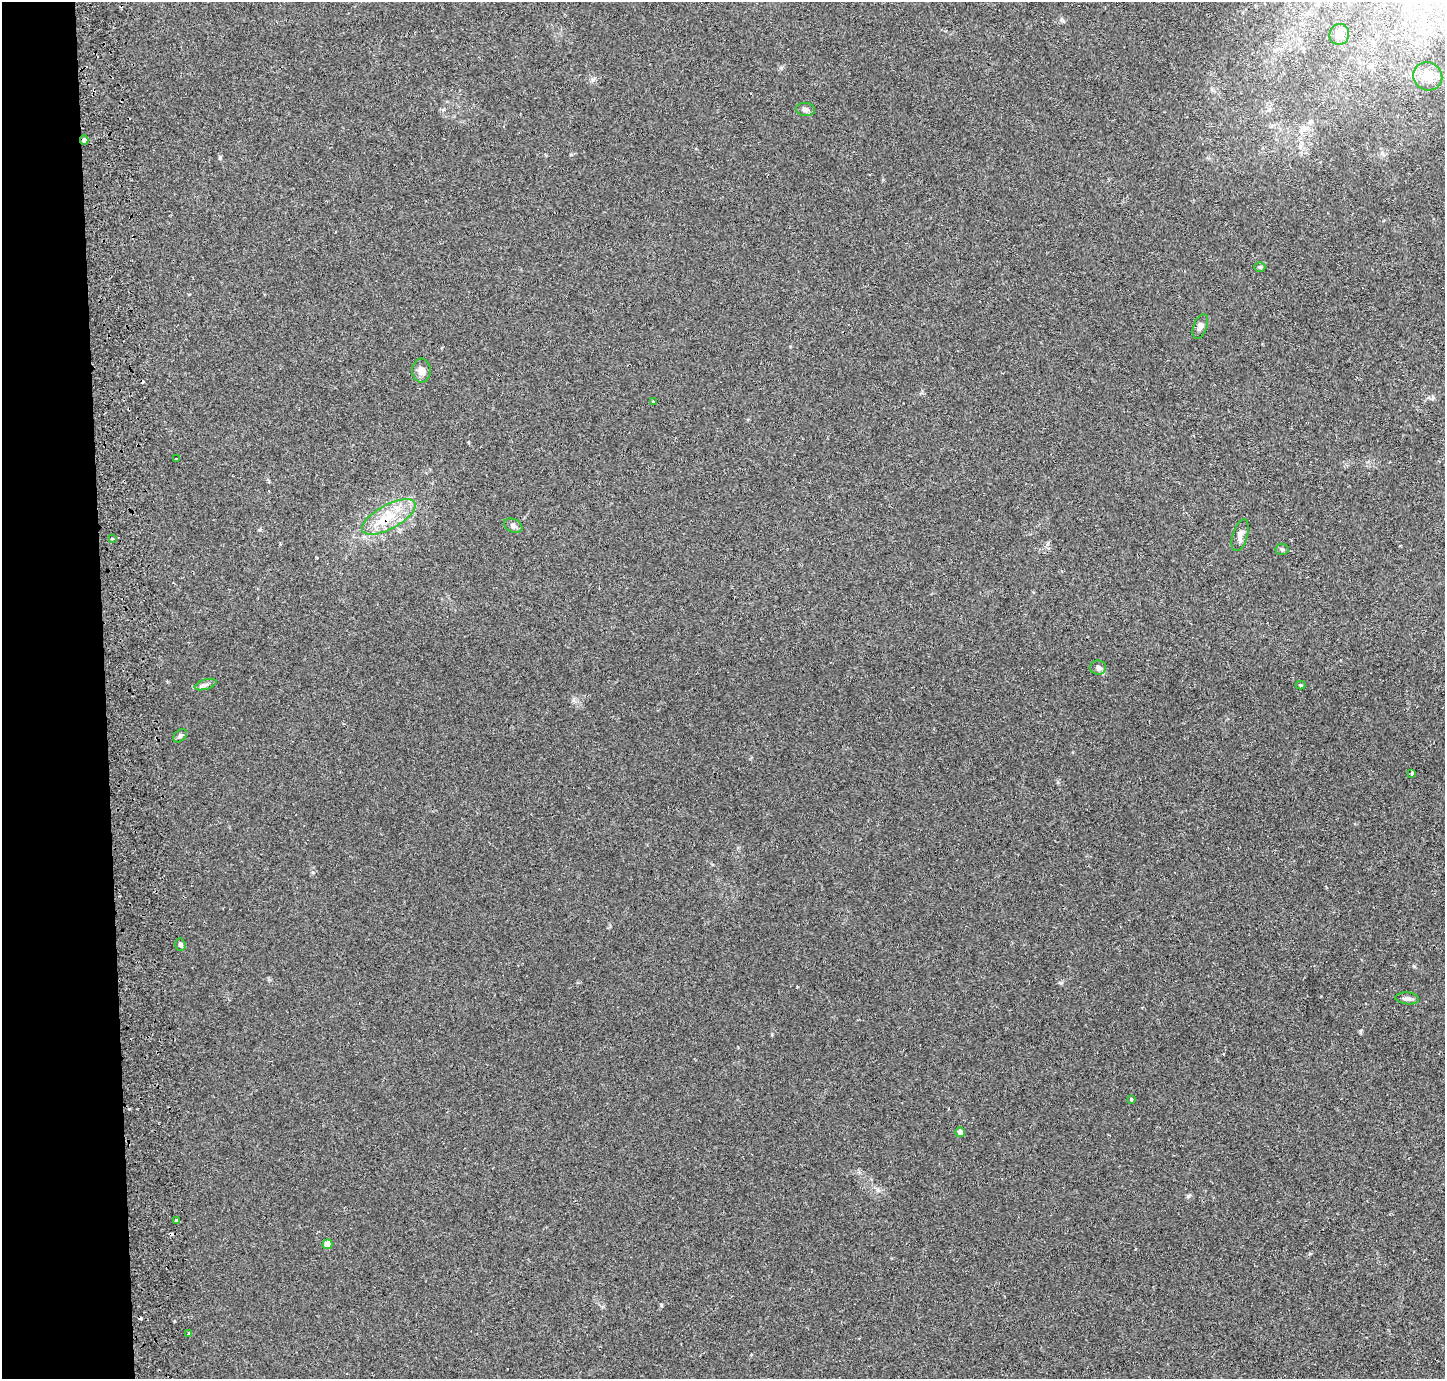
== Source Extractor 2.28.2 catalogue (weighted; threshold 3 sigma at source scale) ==
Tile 4 of 3 x 3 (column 1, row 2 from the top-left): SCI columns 57-1499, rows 1472-2848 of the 4443 x 4318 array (HDU 1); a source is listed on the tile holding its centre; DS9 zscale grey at full resolution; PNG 1447 x 1381 px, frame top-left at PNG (2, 2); each listed source drawn as its Kron ellipse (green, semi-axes under 4 px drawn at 4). Shown black and unused: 7% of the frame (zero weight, under 2 of 3 exposures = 3% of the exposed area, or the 3 px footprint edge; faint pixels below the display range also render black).
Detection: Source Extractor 2.28.2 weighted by HDU 2 'WHT'; one run over the whole footprint, this tile lists its part. Background 0.0196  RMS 0.0062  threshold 0.028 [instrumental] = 3 sigma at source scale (4.5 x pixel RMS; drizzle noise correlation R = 1.50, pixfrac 1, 0.05/0.05 arcsec/px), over >= 5 px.
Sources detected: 29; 3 cosmic-ray / hot-pixel residue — neither listed nor drawn; the other 26 listed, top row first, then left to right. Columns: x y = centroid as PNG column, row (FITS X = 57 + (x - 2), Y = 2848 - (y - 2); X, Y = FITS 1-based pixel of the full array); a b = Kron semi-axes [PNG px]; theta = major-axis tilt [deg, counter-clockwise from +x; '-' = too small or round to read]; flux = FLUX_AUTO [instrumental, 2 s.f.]
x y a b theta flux
1339 34 10 9 - 7.2
1428 76 15 14 - 6.6
805 109 9 6 -6 2.1
84 140 4 4 - 2
1260 267 5 4 - 1.1
1200 326 13 6 69 2.6
421 371 12 9 89 3.7
654 402 3 3 - 0.94
176 459 3 2 - 0.73
389 517 30 12 29 17
513 526 10 6 -25 2
1240 535 16 7 74 3.2
112 538 3 3 - 1.3
1282 549 6 5 - 1.2
1098 668 8 7 - 1.8
206 684 11 5 16 1.8
1301 685 5 4 - 0.71
180 736 8 5 46 1.4
1412 773 4 3 - 1.4
180 945 6 5 - 1.4
1407 998 12 6 -6 2.2
1131 1099 3 3 - 1.2
960 1132 5 5 - 2.9
176 1221 3 3 - 1.8
327 1244 5 5 - 7.4
188 1333 3 2 - 0.89
Overlapping masked pixels (flux is a lower limit): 2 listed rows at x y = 84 140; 389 517
Unlisted compact peaks at least as high as the median listed source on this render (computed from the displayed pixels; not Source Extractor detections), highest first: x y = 1188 1196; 661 1305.